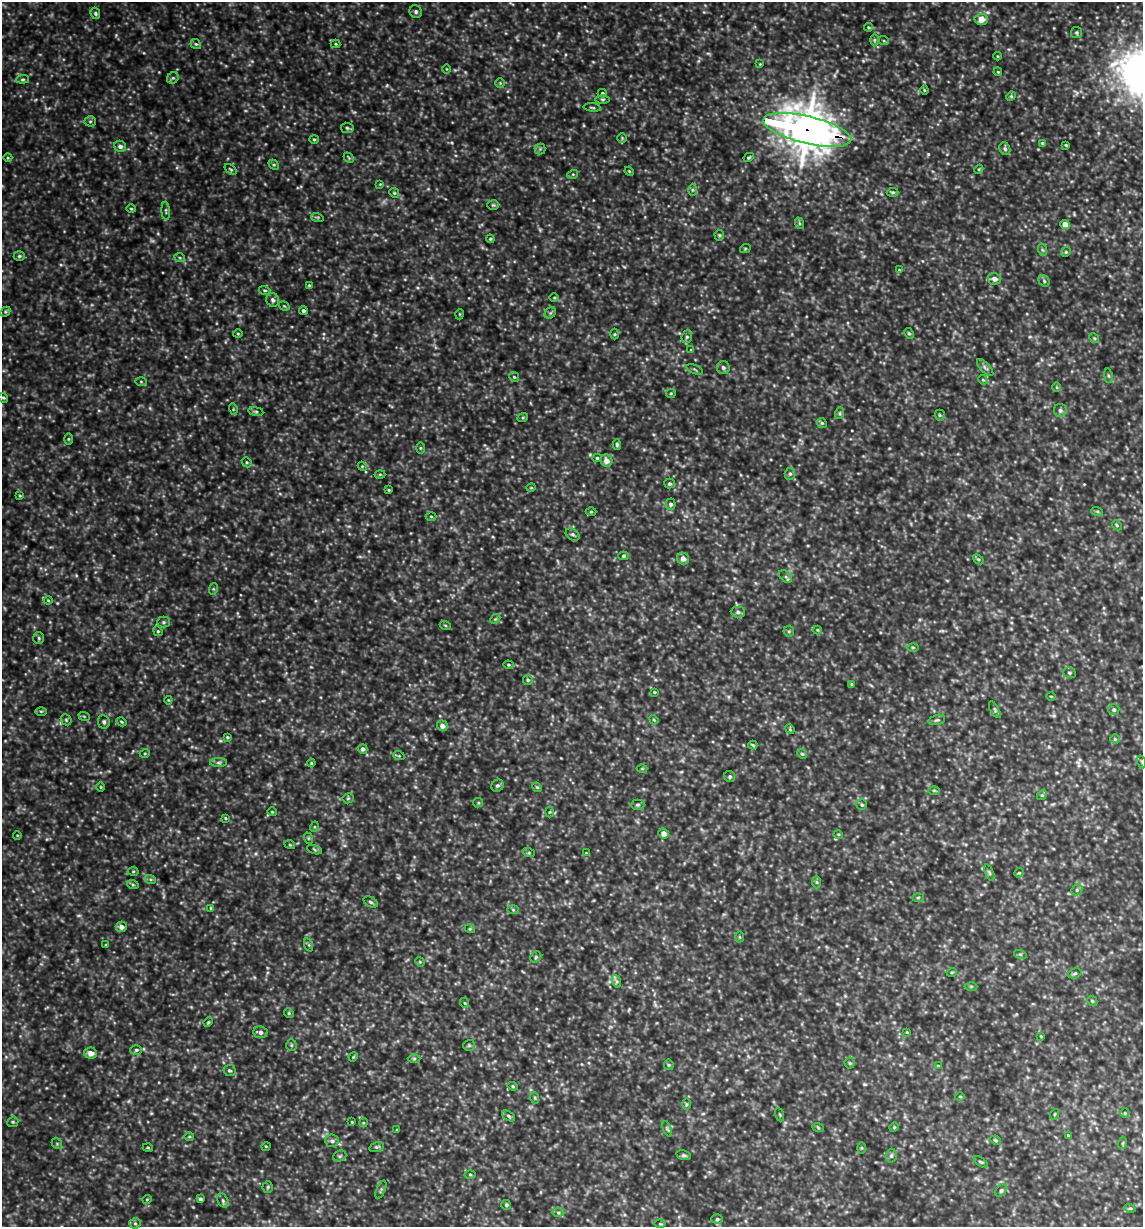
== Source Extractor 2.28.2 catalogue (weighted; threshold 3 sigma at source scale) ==
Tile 6 of 4 x 4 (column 2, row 2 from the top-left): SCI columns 1259-2399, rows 2450-3674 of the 4916 x 4899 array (HDU 1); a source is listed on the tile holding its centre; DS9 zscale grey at full resolution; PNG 1145 x 1229 px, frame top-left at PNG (2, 2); each listed source drawn as its Kron ellipse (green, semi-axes under 4 px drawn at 4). Shown black and unused: <1% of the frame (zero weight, under 3 of 4 exposures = <1% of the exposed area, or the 3 px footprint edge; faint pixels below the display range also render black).
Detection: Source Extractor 2.28.2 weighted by HDU 2 'WHT'; one run over the whole footprint, this tile lists its part. Background 0.424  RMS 0.053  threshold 0.239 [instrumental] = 3 sigma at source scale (4.5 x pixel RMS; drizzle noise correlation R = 1.50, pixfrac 1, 0.05/0.05 arcsec/px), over >= 5 px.
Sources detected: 267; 8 too faint to see at this stretch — neither listed nor drawn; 1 inside a brighter listed object's ellipse — not listed separately; the other 258 listed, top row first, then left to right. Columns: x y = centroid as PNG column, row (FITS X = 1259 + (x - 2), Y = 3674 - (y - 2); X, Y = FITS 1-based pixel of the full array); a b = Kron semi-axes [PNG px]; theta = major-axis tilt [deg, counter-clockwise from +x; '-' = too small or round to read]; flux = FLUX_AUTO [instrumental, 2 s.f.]
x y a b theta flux
416 12 7 6 - 11
95 13 6 4 -63 8.5
981 19 7 5 2 60
869 27 4 3 - 6
1076 33 5 5 - 8.5
874 40 6 4 90 7
884 41 5 3 - 4.9
196 44 6 4 -41 7.6
336 44 5 4 - 6
998 56 4 3 - 4.1
760 64 4 4 - 4.1
446 69 4 3 - 3.9
998 72 4 3 - 4.5
173 78 6 5 - 9.6
23 79 6 4 6 8.3
500 83 4 4 - 6.8
924 90 4 4 - 5.4
602 93 4 3 - 6.5
1011 96 5 4 - 6.6
603 99 7 3 -1 6.7
592 107 8 3 -6 7.4
90 121 5 5 - 8.2
347 128 6 5 - 9.7
807 130 45 13 -13 16000
622 138 5 4 - 6.5
314 139 4 4 - 6.6
1043 143 4 3 - 9.7
1066 145 4 3 - 5
120 146 6 5 - 19
540 149 5 5 - 8.4
1005 149 6 5 - 12
749 157 5 3 - 6.2
8 158 4 3 - 5
349 158 6 4 -47 7.1
274 165 6 4 -43 8.1
231 169 7 4 -38 7.6
979 169 5 3 - 5
629 171 5 4 - 5.1
573 174 5 3 - 5.9
380 184 4 4 - 4
692 190 6 4 90 8.2
893 192 6 4 -1 7.8
394 193 5 4 - 6.2
493 205 6 5 - 7.2
131 209 4 3 - 4.7
166 211 9 3 -86 8
317 217 6 4 -17 6.4
799 223 6 4 -71 7.2
1065 224 5 4 - 54
719 235 5 5 - 7.2
490 239 4 4 - 6.2
745 249 5 3 - 5.1
1043 250 6 4 -70 7.5
1066 252 5 4 - 7.4
19 256 5 4 - 8.2
180 258 5 3 - 5.8
899 270 4 3 - 4.3
994 279 7 6 - 30
1044 281 6 5 - 8.9
309 285 3 3 - 5.3
265 290 6 3 -18 6.4
554 297 5 3 - 4.6
273 300 7 6 - 14
284 306 6 3 -33 5.7
303 311 4 4 - 12
5 312 6 4 45 7.5
550 313 6 5 - 9.5
460 314 5 3 - 4.4
909 333 5 4 - 7.7
238 334 5 3 - 5.2
615 334 5 3 - 4.9
687 337 6 5 - 10
1094 338 5 4 - 7
691 350 4 3 - 3.8
723 367 6 6 - 14
985 368 11 5 -48 14
695 369 9 3 -21 6.7
1108 376 7 3 -81 7.3
514 377 5 4 - 7.1
983 380 5 4 - 6.5
141 382 6 4 -2 6.1
1057 387 5 3 - 4.7
671 393 5 4 - 5.8
3 398 5 4 - 7
233 409 5 3 - 6.1
1060 410 6 6 - 16
256 411 7 4 -8 8.3
840 413 6 4 72 7.3
940 415 5 5 - 7.3
523 417 5 3 - 5.1
822 423 5 4 - 7.6
68 439 5 3 - 5.9
617 444 5 4 - 8.8
420 448 6 4 -90 6
597 458 5 4 - 7.7
606 461 6 5 - 36
247 462 5 4 - 7.7
362 466 5 3 - 4.7
380 474 5 3 - 5.1
790 474 6 5 - 11
669 484 5 5 - 8.4
531 488 5 3 - 4.3
389 490 3 3 - 4.8
20 496 4 3 - 5.1
671 504 5 5 - 13
1097 511 6 4 -19 6.4
591 512 5 3 - 5.5
431 516 5 3 - 5.3
1117 525 5 4 - 6.9
573 534 7 5 -37 13
623 556 5 4 - 8.2
683 559 6 5 - 34
978 559 6 4 -41 7.9
786 577 7 5 -45 12
213 589 6 3 72 5.8
48 600 4 4 - 5.1
738 612 7 5 -1 13
495 619 6 4 44 6.5
164 622 6 5 - 9.9
445 625 5 3 - 5.6
817 630 4 4 - 4.7
158 631 5 4 - 6.3
789 631 5 5 - 7.6
39 638 6 5 - 9
913 647 6 4 0 7.2
508 665 5 4 - 7
1069 673 6 5 - 9.3
528 680 5 5 - 8.6
852 684 4 3 - 5.3
654 692 4 4 - 4.8
1051 696 5 3 - 4.6
168 700 4 3 - 4.3
995 710 9 4 -61 9.7
1114 710 5 5 - 12
41 711 5 3 - 6.3
84 716 5 3 - 5
66 720 6 5 - 7.5
654 720 5 3 - 5.4
937 720 8 5 15 11
104 722 7 6 - 12
122 722 5 3 - 5.4
442 726 5 5 - 28
790 729 5 4 - 5.7
227 737 4 3 - 6.1
1115 739 5 5 - 7.4
753 745 4 3 - 6.7
363 749 5 4 - 16
145 753 5 3 - 4.8
802 754 5 4 - 7.1
399 756 6 3 -18 6
1142 762 6 4 -72 8.5
219 763 8 4 0 11
311 763 4 4 - 6.2
642 769 5 3 - 4.8
730 777 6 5 - 11
497 786 6 5 - 12
101 787 5 3 - 4.5
537 787 5 4 - 6.1
934 790 6 4 -1 6.7
1042 795 5 4 - 7.8
348 798 5 5 - 7.4
478 803 5 4 - 6.7
638 805 7 5 2 9.1
862 805 5 5 - 8.1
272 812 4 4 - 5.2
550 812 5 3 - 4.8
225 818 3 3 - 4.6
314 827 5 3 - 5.2
664 834 5 5 - 38
838 834 5 3 - 4.7
17 835 4 3 - 3.7
308 838 6 3 -71 5.9
290 845 5 3 - 4.8
315 850 8 3 -19 7.1
529 853 6 4 -18 6.2
586 853 4 4 - 3.7
133 871 5 3 - 5.4
989 873 9 4 -69 8.7
1019 873 5 4 - 5.8
150 879 5 4 - 7.7
817 882 6 4 -88 8.8
133 885 6 4 -19 6.9
1077 890 6 5 - 8.9
918 898 6 4 2 6.2
371 902 7 5 -28 9.9
211 908 4 4 - 6.6
513 910 6 4 -3 6.3
121 927 6 5 - 23
470 929 5 3 - 5
740 937 5 3 - 4.8
106 945 4 4 - 4.9
309 945 7 4 -71 7.7
1020 954 6 4 -18 8
536 957 6 5 - 8.6
420 962 5 4 - 5.5
952 972 5 3 - 5
1075 973 7 4 18 9.3
616 981 6 4 -71 9.6
971 986 6 4 0 7
1092 1001 6 4 -43 6.9
465 1003 5 3 - 5.1
289 1013 5 4 - 7.5
208 1022 5 4 - 6
260 1032 7 6 - 20
907 1032 4 4 - 4.3
1041 1036 4 4 - 4.6
291 1045 5 5 - 7.7
469 1045 6 5 - 8.4
136 1050 6 5 - 8.3
91 1053 6 5 - 39
353 1057 5 3 - 4.7
414 1058 6 4 0 7.1
850 1063 5 5 - 7
669 1065 5 5 - 6.4
938 1066 4 4 - 4.8
229 1070 6 5 - 10
513 1086 5 4 - 7.4
960 1096 5 3 - 4.9
535 1098 6 3 -72 6.2
686 1104 6 4 -90 7
1125 1113 5 4 - 5.8
1055 1114 5 3 - 4.7
780 1115 7 3 -71 5.7
508 1116 7 4 -29 9.7
13 1122 6 5 - 8.7
352 1122 4 3 - 4.1
363 1123 4 3 - 4.9
818 1127 6 4 -20 6.2
894 1127 5 4 - 6.6
667 1129 8 4 -67 8.8
397 1130 3 3 - 4.4
1068 1135 3 3 - 4.5
189 1136 5 3 - 5.2
996 1140 5 3 - 6.7
332 1141 7 6 - 17
1123 1143 6 4 70 6.1
57 1144 6 4 -47 7.4
266 1146 5 3 - 4.4
377 1147 7 4 16 8.9
148 1148 5 3 - 5.1
862 1148 5 3 - 5.2
684 1155 7 4 -16 11
340 1156 7 5 21 9.9
891 1156 7 5 75 12
981 1162 8 4 -35 8.5
470 1174 5 3 - 6.1
268 1187 5 5 - 7.3
381 1190 10 3 67 7.7
1001 1190 7 5 49 10
147 1199 5 3 - 4.8
200 1199 4 3 - 12
223 1200 8 5 -63 12
506 1205 5 5 - 8.3
1130 1208 6 3 -17 6.2
558 1212 6 4 0 9.7
717 1219 6 5 - 8.6
135 1223 5 5 - 8.6
660 1224 5 3 - 5.4
Overlapping masked pixels (flux is a lower limit): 1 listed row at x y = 807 130